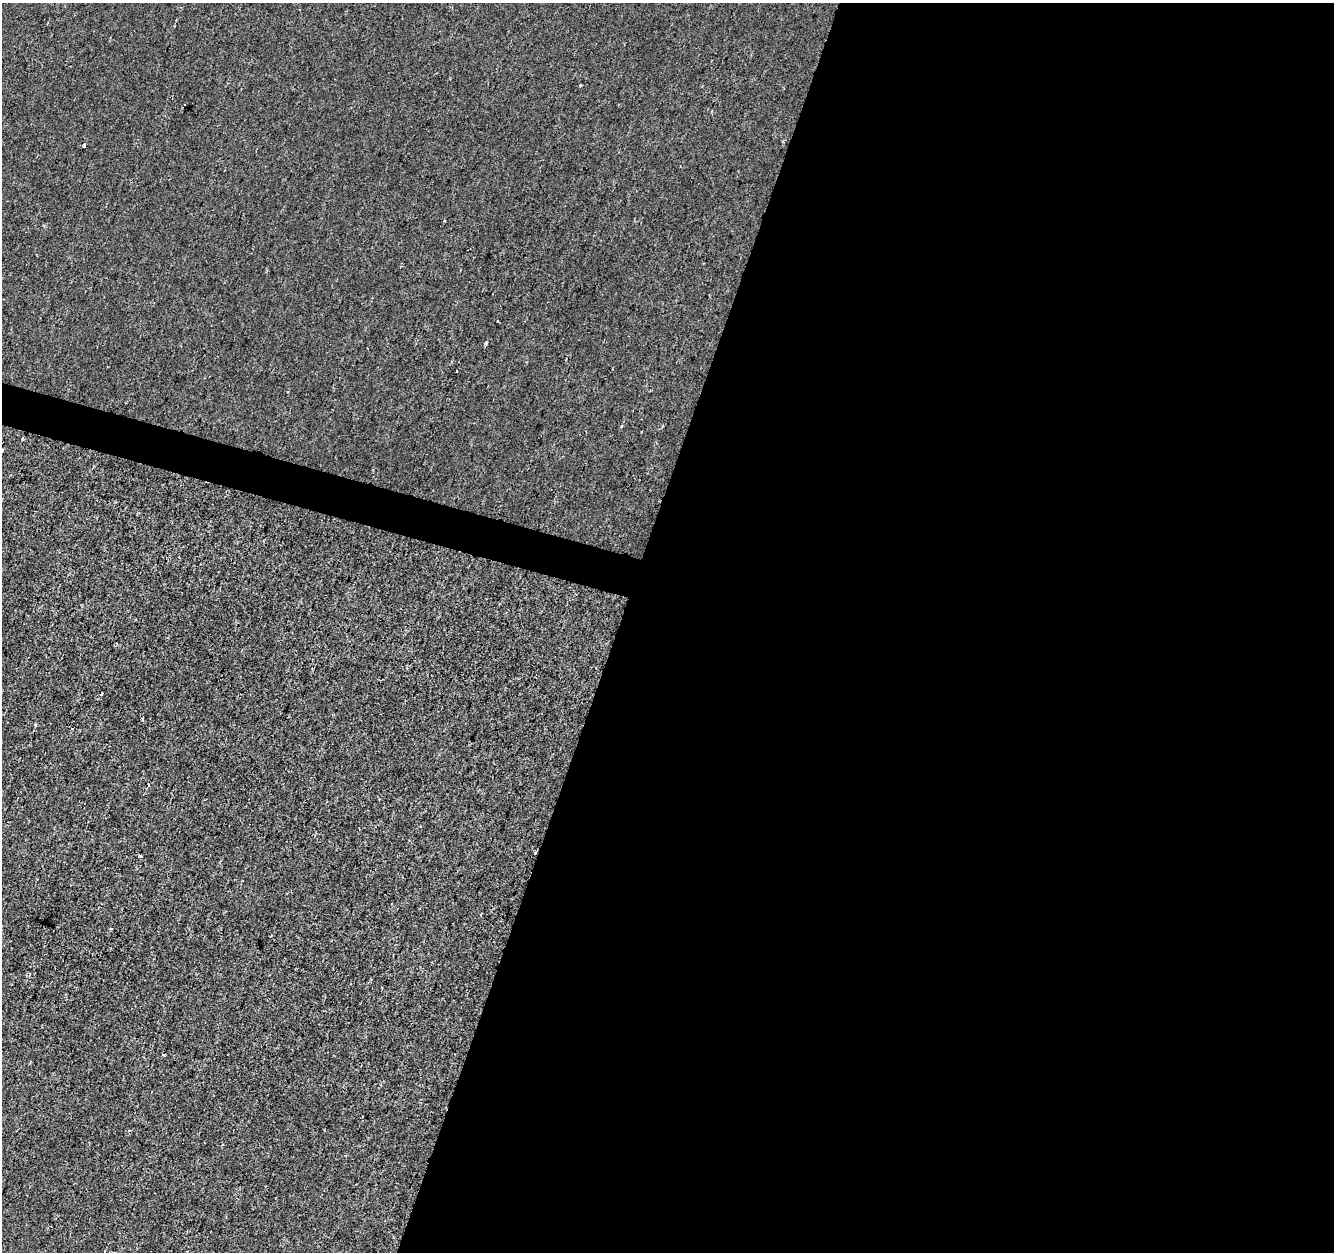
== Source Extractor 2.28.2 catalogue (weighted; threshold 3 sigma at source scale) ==
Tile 12 of 4 x 4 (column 4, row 3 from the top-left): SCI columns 4004-5335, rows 1531-2780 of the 5335 x 5497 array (HDU 1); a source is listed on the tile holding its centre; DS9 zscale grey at full resolution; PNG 1336 x 1254 px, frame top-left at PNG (2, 3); no overlay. Shown black and unused: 55% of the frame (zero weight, under 2 of 3 exposures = <1% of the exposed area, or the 3 px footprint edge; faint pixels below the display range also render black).
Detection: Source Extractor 2.28.2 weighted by HDU 2 'WHT'; one run over the whole footprint, this tile lists its part. Background -2.68e-04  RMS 0.0026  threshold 0.0118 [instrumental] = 3 sigma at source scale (4.5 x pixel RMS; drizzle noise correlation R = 1.50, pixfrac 1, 0.0396/0.0396 arcsec/px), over >= 5 px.
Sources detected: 14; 3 cosmic-ray / hot-pixel residue — not listed; the other 11 listed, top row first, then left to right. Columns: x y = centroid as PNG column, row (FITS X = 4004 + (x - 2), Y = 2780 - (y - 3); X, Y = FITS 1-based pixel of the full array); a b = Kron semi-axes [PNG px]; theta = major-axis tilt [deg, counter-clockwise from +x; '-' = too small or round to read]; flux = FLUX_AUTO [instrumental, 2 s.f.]
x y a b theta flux
581 85 3 3 - 0.45
84 146 4 2 - 0.41
498 322 3 3 - 1.9
486 344 4 4 - 0.52
456 371 3 2 - 0.32
621 426 4 3 - 0.24
22 438 4 3 - 0.3
2 450 3 3 - 0.8
143 718 3 2 - 0.31
535 853 3 3 - 0.24
141 856 5 3 - 0.27
Overlapping masked pixels (flux is a lower limit): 1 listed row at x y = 535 853
Isophote crosses this tile's border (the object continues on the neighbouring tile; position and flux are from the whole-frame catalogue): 1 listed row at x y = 2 450